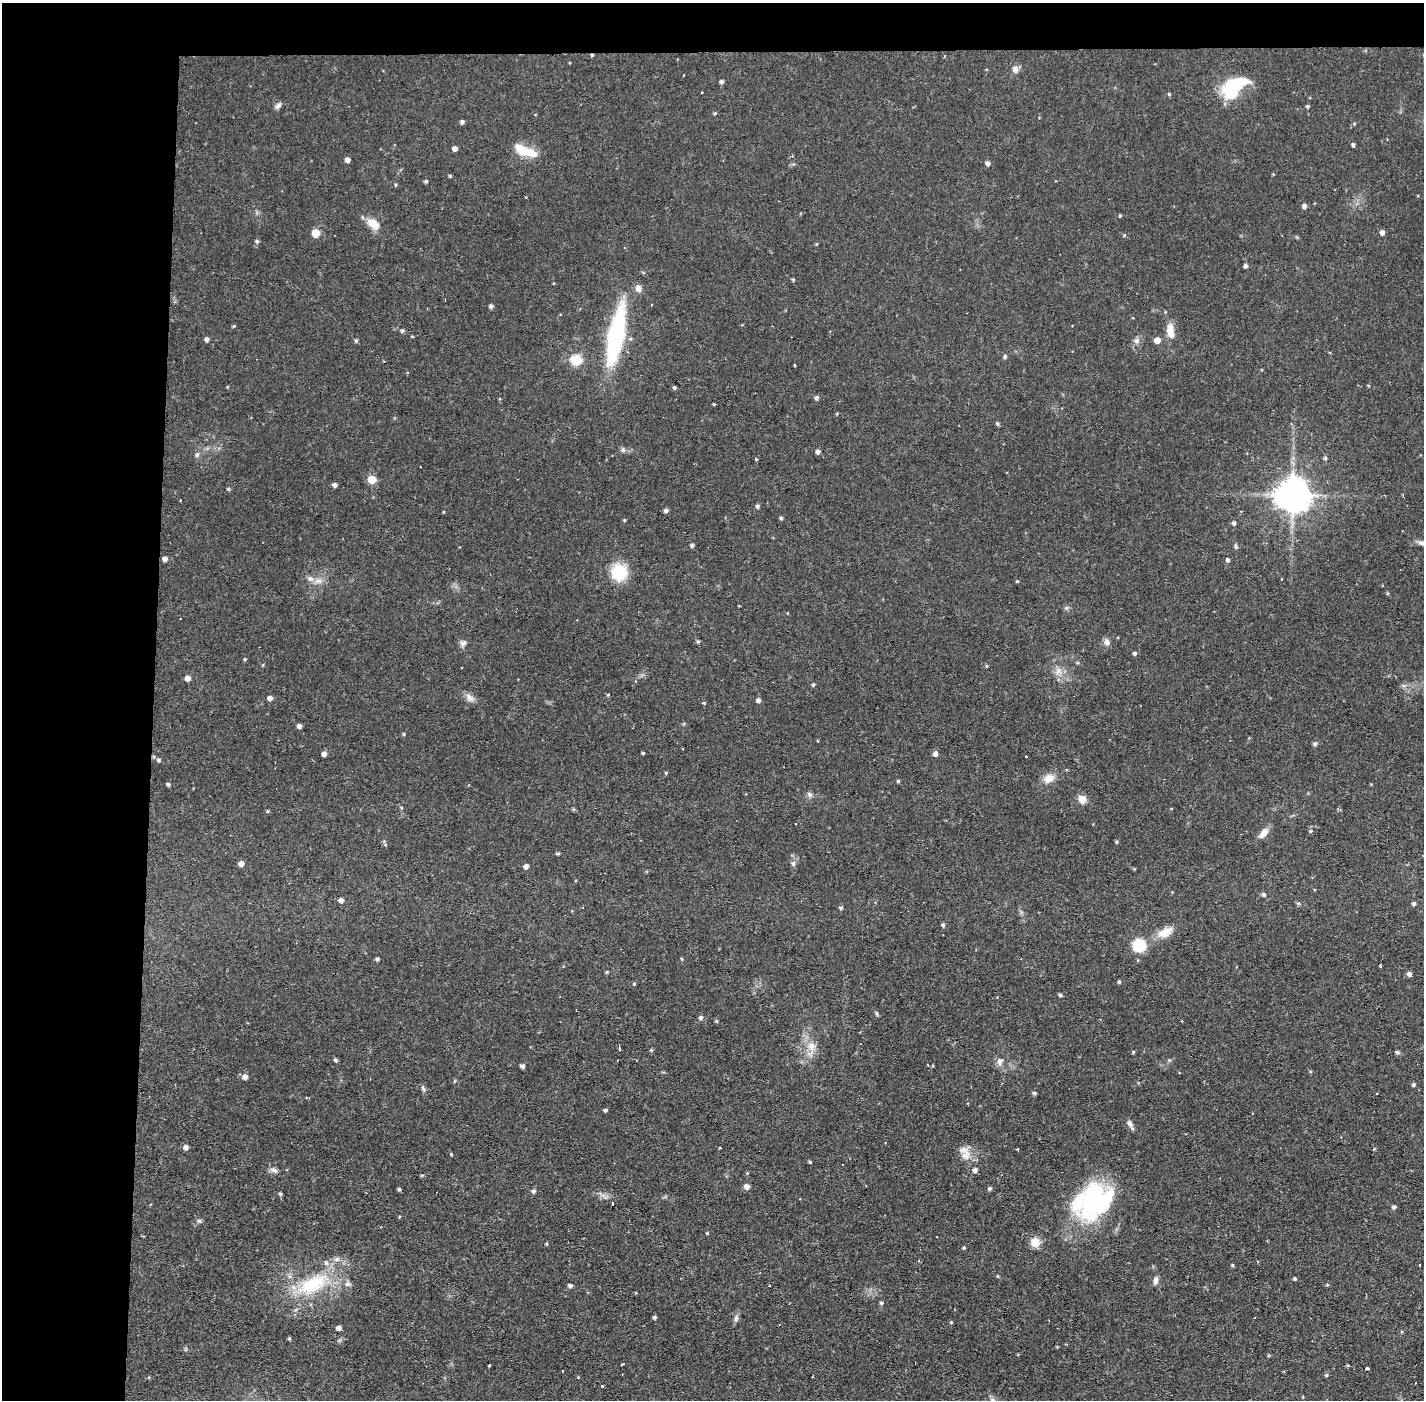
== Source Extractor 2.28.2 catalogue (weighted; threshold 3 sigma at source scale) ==
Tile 1 of 3 x 3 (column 1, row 1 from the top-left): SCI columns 1-1422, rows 2848-4245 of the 4267 x 4298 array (HDU 1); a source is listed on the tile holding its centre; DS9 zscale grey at full resolution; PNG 1426 x 1402 px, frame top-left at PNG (2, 3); no overlay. Shown black and unused: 14% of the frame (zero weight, under 2 of 3 exposures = <1% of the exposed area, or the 3 px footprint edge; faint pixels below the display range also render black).
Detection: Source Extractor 2.28.2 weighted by HDU 2 'WHT'; one run over the whole footprint, this tile lists its part. Background 0.0564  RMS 0.006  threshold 0.0269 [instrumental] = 3 sigma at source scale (4.5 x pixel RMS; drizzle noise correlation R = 1.50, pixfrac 1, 0.05/0.05 arcsec/px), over >= 5 px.
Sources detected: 203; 3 inside a brighter object's white glare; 11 cosmic-ray / hot-pixel residue — not listed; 4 inside a brighter listed object's ellipse — not listed separately; the other 185 listed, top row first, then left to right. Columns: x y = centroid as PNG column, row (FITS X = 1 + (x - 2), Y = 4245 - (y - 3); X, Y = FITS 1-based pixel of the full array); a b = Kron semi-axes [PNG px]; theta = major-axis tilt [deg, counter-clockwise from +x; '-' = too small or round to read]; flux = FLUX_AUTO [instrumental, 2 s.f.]
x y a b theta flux
592 55 4 3 - 0.8
1015 69 9 8 - 2.8
684 75 3 2 - 0.66
721 82 5 4 - 1.4
701 92 3 3 - 1.6
1232 92 18 13 20 26
1169 94 4 4 - 0.78
278 106 10 6 42 2.2
1307 106 4 4 - 0.92
715 113 5 4 - 0.78
462 122 4 4 - 1.7
1353 145 4 4 - 1.2
455 148 5 4 - 2.8
522 149 27 12 -22 12
792 156 4 4 - 0.72
347 160 4 4 - 2.8
988 163 5 4 - 2.1
450 176 4 3 - 0.87
426 181 4 4 - 1
395 185 5 3 - 0.68
1304 206 4 4 - 2.3
1120 216 4 3 - 0.72
373 224 16 10 -37 8.1
1382 232 5 4 - 2.9
315 233 5 5 - 17
1124 235 5 4 - 0.65
257 241 5 4 - 1.2
1246 266 4 4 - 1.9
793 280 4 3 - 0.71
638 288 8 8 - 3.4
491 306 4 4 - 1.7
233 326 4 3 - 0.9
402 331 5 5 - 1.2
1170 331 18 8 -82 8.4
616 335 48 12 79 100
207 339 5 4 - 2
1157 340 5 5 - 6.2
356 341 5 4 - 0.86
1137 341 8 7 - 2
1005 356 5 4 - 1.3
576 360 6 5 - 46
794 365 3 2 - 0.88
227 387 3 3 - 0.7
674 388 4 4 - 1
816 398 5 4 - 1.5
714 404 3 3 - 0.54
837 413 5 3 - 0.56
997 424 5 4 - 0.82
623 450 6 6 - 1.5
818 452 4 4 - 2.1
197 455 7 6 - 1.5
1325 458 6 5 - 1.2
756 460 3 3 - 1.2
372 479 5 5 - 16
335 485 4 4 - 2.2
1293 494 10 10 - 1400
757 506 5 4 - 1.4
666 511 6 5 - 1.3
781 518 4 4 - 1.1
624 520 4 4 - 0.64
1234 523 5 4 - 1.7
1422 543 13 5 -9 2.3
692 545 5 4 - 1.4
1236 547 7 5 -89 1.1
165 559 4 4 - 3.3
1228 560 4 4 - 1.4
619 572 17 16 - 23
310 578 10 7 -26 2.9
1281 579 3 3 - 1.3
1017 581 4 4 - 0.6
1066 608 6 5 - 1.1
698 641 5 4 - 0.91
1107 642 9 7 -78 2.5
464 643 9 6 23 2.4
1135 653 4 4 - 1.4
245 659 4 4 - 0.72
1058 671 10 8 -69 3.9
187 678 5 5 - 3.6
635 681 3 3 - 0.55
813 685 5 4 - 0.84
608 695 4 4 - 0.63
270 698 5 4 - 2.6
470 698 15 8 -46 3.4
758 700 5 4 - 2.4
704 703 4 4 - 0.57
299 726 4 4 - 2.2
403 734 4 4 - 0.77
1315 744 5 5 - 1.6
643 753 3 3 - 0.77
324 754 4 4 - 2.6
935 754 5 5 - 3.1
1026 756 2 2 - 0.71
159 760 5 5 - 1.2
666 773 4 4 - 0.64
1048 778 14 10 27 6.2
898 781 4 4 - 0.81
168 784 4 4 - 1.3
809 795 8 7 - 1.7
1082 799 9 8 - 5.6
268 811 4 4 - 0.64
1310 831 5 4 - 0.92
1264 833 14 7 48 5.1
1116 842 4 4 - 0.75
558 853 5 4 - 0.83
793 863 7 6 - 1.5
241 864 5 4 - 4.1
526 866 5 4 - 2.4
1264 894 5 5 - 1.1
341 900 5 4 - 2.9
1298 903 6 4 -18 0.79
1414 903 5 4 - 1.3
841 908 5 4 - 1.1
943 925 4 4 - 1.2
1165 932 20 11 28 8.5
1139 945 12 11 - 20
377 959 4 4 - 1.3
682 959 5 3 - 0.6
1381 966 3 3 - 1.5
607 972 4 4 - 0.69
1409 974 5 5 - 2.4
1119 982 4 3 - 0.98
634 983 5 4 - 0.73
1060 995 4 3 - 1
877 1013 7 3 -71 0.83
701 1018 5 5 - 1.6
716 1021 5 4 - 0.71
811 1046 12 10 -89 6.3
619 1049 4 3 - 1.1
651 1050 5 4 - 0.85
1133 1052 4 3 - 0.64
1397 1052 6 5 - 0.97
335 1060 4 4 - 1.1
1000 1061 10 8 74 3
522 1066 4 4 - 2
245 1077 6 5 - 3
1413 1084 4 4 - 1.1
423 1088 8 5 -62 1.3
1034 1093 4 4 - 1.3
605 1110 4 4 - 1.2
1130 1124 14 5 -63 2.3
186 1147 5 5 - 2.5
719 1148 3 2 - 0.46
1373 1149 4 2 - 0.98
451 1154 4 3 - 0.57
966 1154 23 11 80 7
810 1162 3 3 - 0.8
274 1170 11 6 -26 2.2
975 1170 5 5 - 2.2
747 1173 4 4 - 0.58
422 1175 5 3 - 0.63
747 1186 5 5 - 4.1
989 1188 5 4 - 1.3
399 1189 3 3 - 1.4
534 1191 5 5 - 1.5
280 1194 4 4 - 0.99
612 1203 3 3 - 4.4
1101 1205 58 23 41 55
1394 1207 5 4 - 1.3
199 1221 6 5 - 1.2
707 1233 3 3 - 0.66
1035 1242 10 9 - 7.7
964 1248 5 4 - 0.74
1232 1265 4 3 - 0.67
997 1276 5 3 - 0.53
1295 1279 4 4 - 0.97
1156 1280 10 6 81 2.6
313 1284 50 23 26 45
570 1285 5 4 - 1.8
1327 1285 4 4 - 0.68
770 1286 2 2 - 0.51
881 1303 5 4 - 1
654 1317 4 3 - 1.2
736 1318 10 6 80 1.8
951 1322 4 4 - 0.7
339 1328 4 4 - 2.9
289 1339 4 3 - 0.9
1269 1355 4 4 - 0.75
622 1364 5 2 - 0.64
489 1365 4 2 - 1.3
1348 1365 4 3 - 0.66
1367 1368 4 3 - 1.3
562 1371 3 2 - 0.8
1326 1375 5 4 - 0.82
603 1386 3 3 - 8.9
992 1400 8 6 -21 1.8
Overlapping masked pixels (flux is a lower limit): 1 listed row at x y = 592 55
Isophote crosses this tile's border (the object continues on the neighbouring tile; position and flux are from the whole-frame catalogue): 2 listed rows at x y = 1422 543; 992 1400